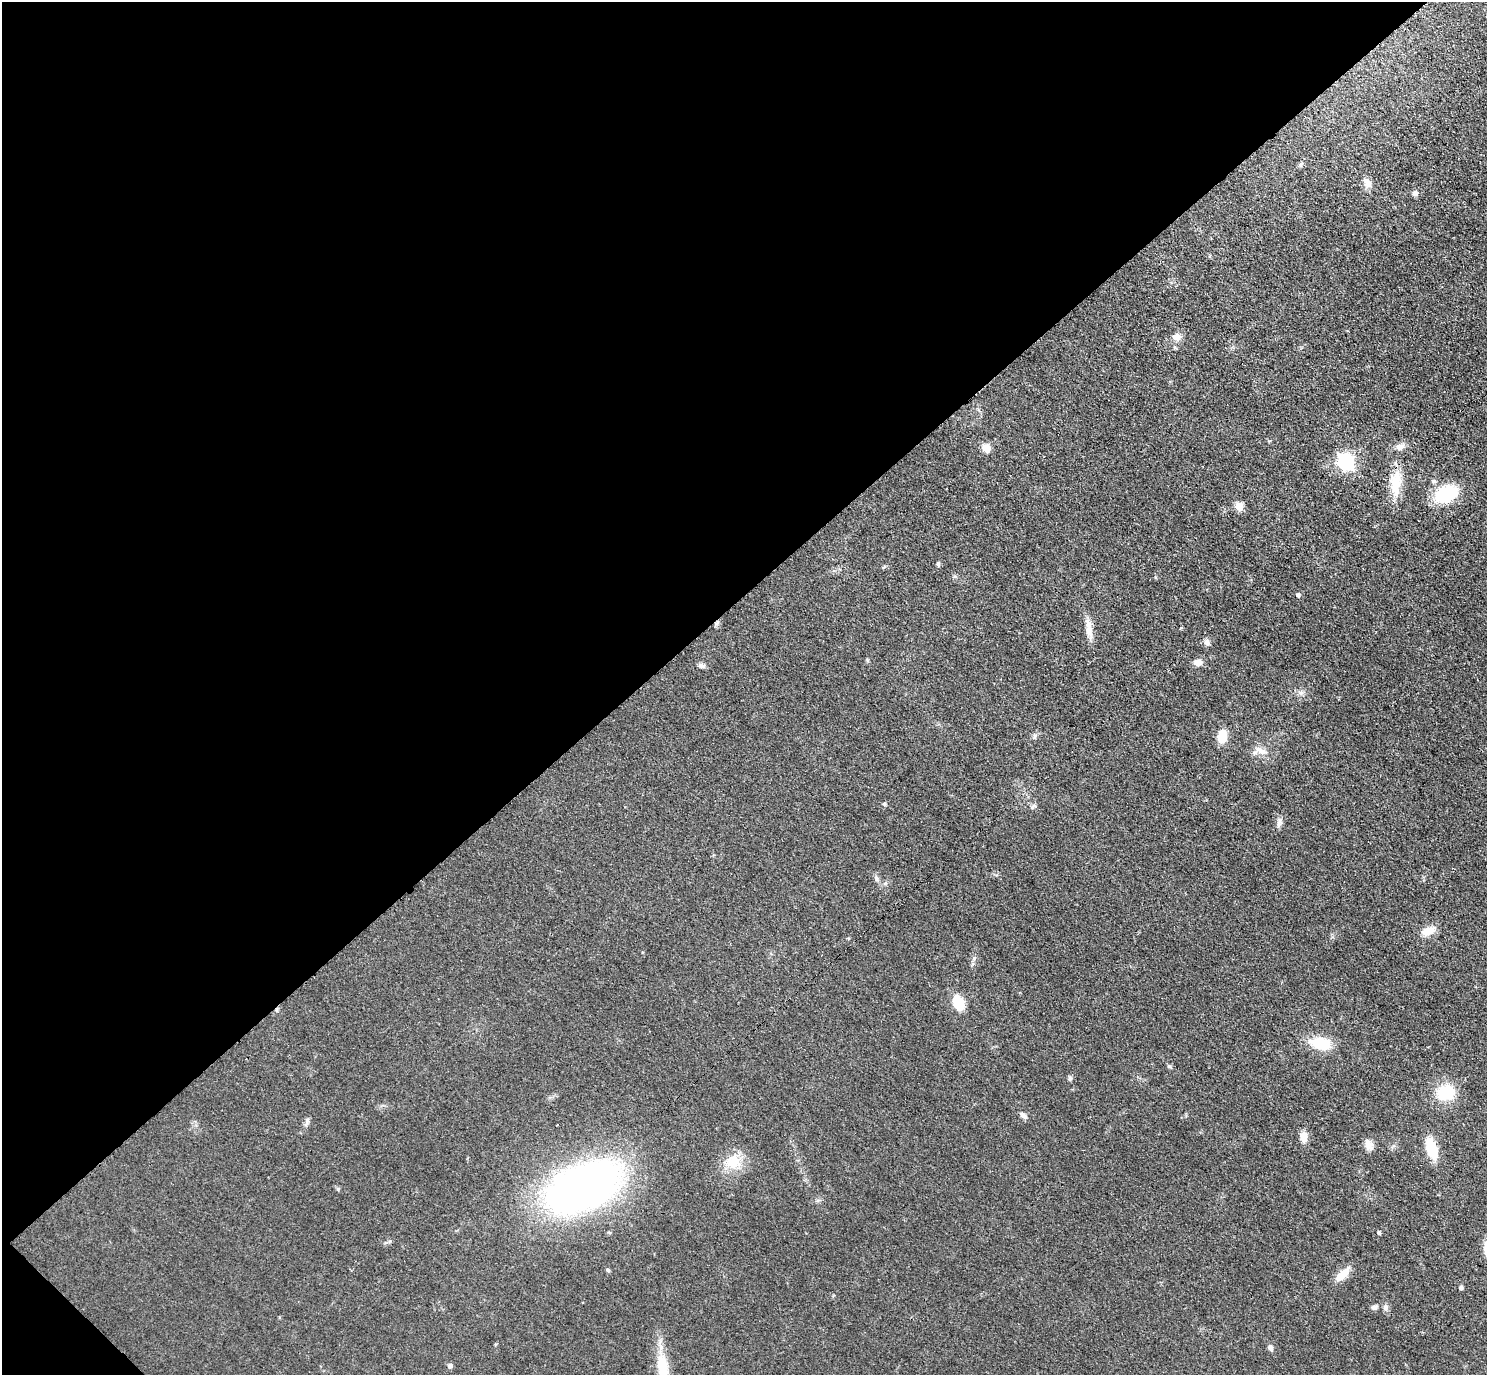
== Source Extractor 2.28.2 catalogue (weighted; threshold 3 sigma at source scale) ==
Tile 5 of 4 x 4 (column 1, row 2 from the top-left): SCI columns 45-1529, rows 2943-4315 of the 6029 x 6027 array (HDU 1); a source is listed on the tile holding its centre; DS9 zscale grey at full resolution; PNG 1489 x 1377 px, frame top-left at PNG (2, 2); no overlay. Shown black and unused: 44% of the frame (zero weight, under 3 of 4 exposures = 6% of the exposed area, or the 3 px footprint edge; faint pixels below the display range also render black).
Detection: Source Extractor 2.28.2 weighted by HDU 2 'WHT'; one run over the whole footprint, this tile lists its part. Background 0.0495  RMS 0.0064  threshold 0.029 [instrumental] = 3 sigma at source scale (4.5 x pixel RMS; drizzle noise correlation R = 1.50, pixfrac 1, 0.05/0.05 arcsec/px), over >= 5 px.
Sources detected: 51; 1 cosmic-ray / hot-pixel residue — not listed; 2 inside a brighter listed object's ellipse — not listed separately; the other 48 listed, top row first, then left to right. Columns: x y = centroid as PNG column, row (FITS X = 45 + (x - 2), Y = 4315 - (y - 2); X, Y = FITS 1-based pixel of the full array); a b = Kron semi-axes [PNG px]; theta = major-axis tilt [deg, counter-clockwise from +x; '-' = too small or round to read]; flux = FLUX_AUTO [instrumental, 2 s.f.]
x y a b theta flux
1300 165 6 5 - 1.2
1367 183 14 8 -64 4.1
1415 193 8 7 - 2
1176 337 12 9 -6 4.2
1399 447 9 7 19 4.3
986 448 5 5 - 17
1346 461 7 6 - 190
1433 481 6 5 - 1.4
1396 483 35 14 86 16
1446 494 21 14 24 39
1239 506 5 5 - 15
938 564 7 5 -89 1.1
1298 595 5 5 - 1.1
1089 631 18 10 -76 5.9
1207 642 8 7 - 2.3
867 660 6 4 -71 0.72
1198 662 8 7 - 4.6
701 666 8 6 -4 1.8
1301 693 7 4 2 1.6
1035 736 7 4 89 1.1
1222 736 13 9 80 12
1260 751 17 8 -29 5
884 804 5 4 - 0.84
1033 807 9 4 46 1.2
1279 823 13 6 79 2.5
876 879 8 4 -81 1.4
1428 931 17 9 22 8.1
958 1003 14 9 -70 18
1321 1044 24 13 -10 19
1169 1066 6 4 -19 0.87
1070 1078 7 5 -70 1.2
1445 1093 18 14 14 25
1023 1115 10 5 -38 2.7
307 1120 10 4 78 1.5
1303 1137 12 8 -80 5.9
1368 1144 13 10 -61 4.2
1431 1148 24 10 -74 17
733 1162 23 19 8 15
583 1186 68 38 24 370
1379 1232 4 4 - 1.2
608 1270 5 4 - 0.94
1342 1275 21 9 43 8.7
1461 1287 4 4 - 1.6
1374 1307 8 6 3 1.8
1386 1308 9 7 68 2
1271 1348 9 6 -70 1.9
450 1366 6 5 - 1.9
662 1371 39 16 85 19
Isophote crosses this tile's border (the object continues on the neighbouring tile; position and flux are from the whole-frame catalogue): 1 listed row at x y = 662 1371
Unlisted compact peaks at least as high as the median listed source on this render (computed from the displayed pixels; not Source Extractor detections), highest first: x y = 974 958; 338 1189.